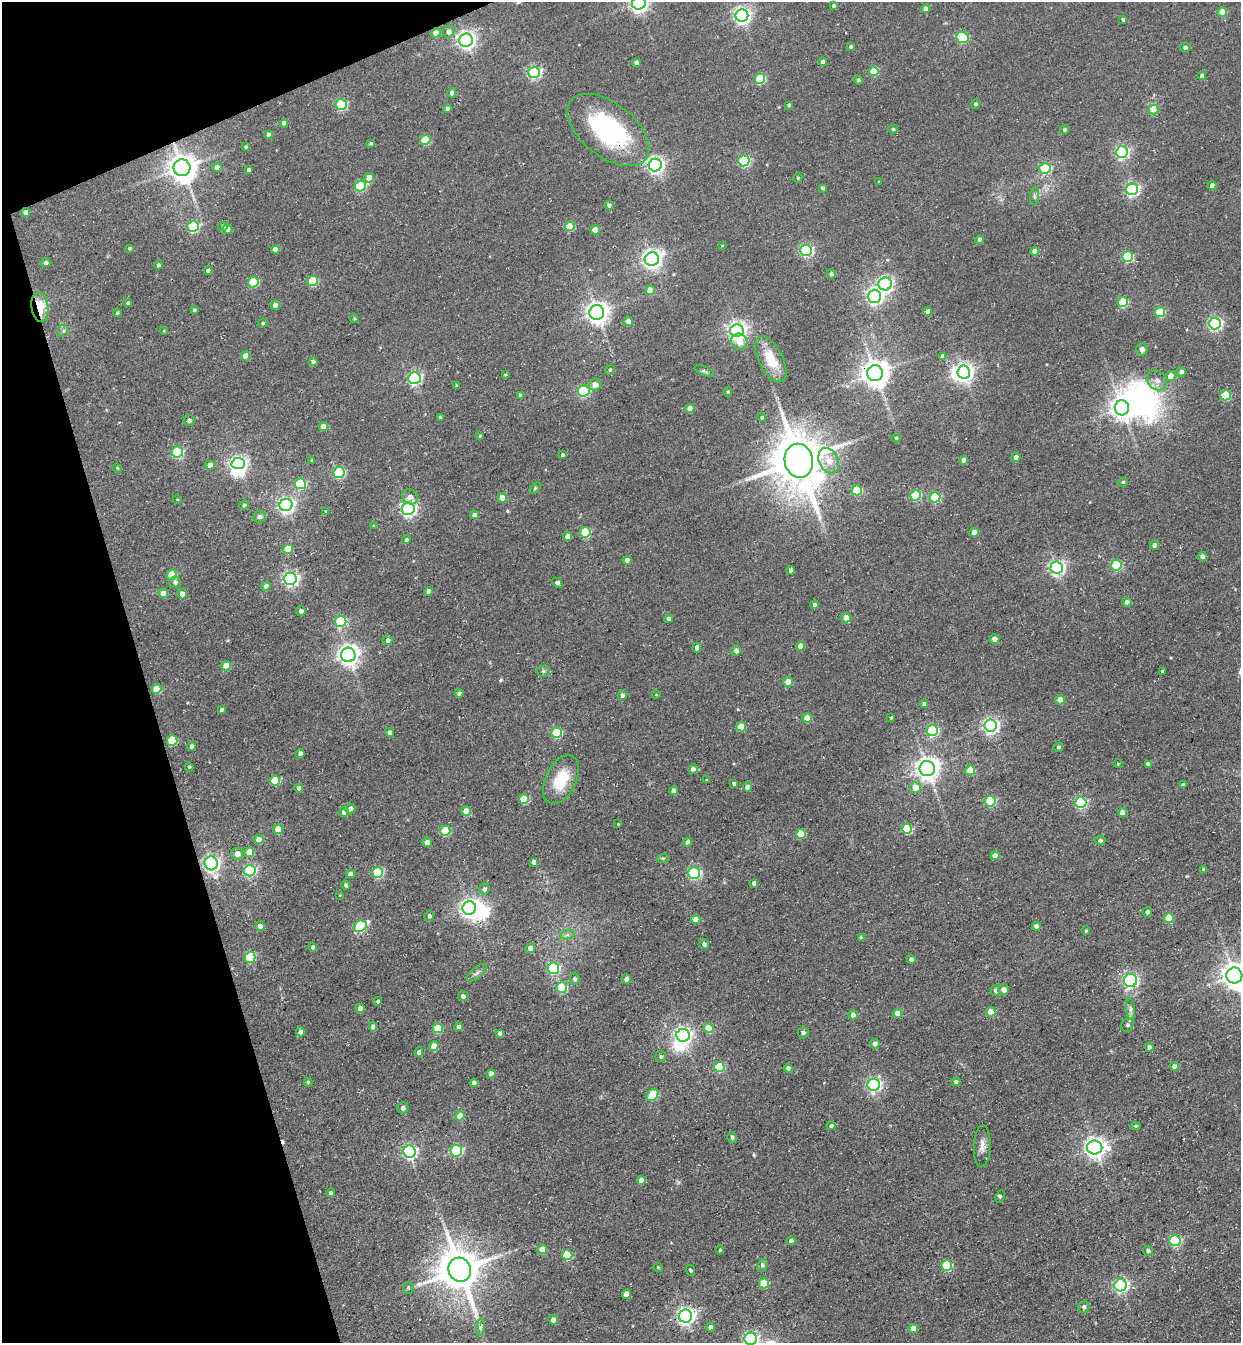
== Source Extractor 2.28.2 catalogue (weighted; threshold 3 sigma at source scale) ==
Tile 5 of 4 x 4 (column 1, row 2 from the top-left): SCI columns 312-1550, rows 2747-4087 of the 5451 x 5491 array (HDU 1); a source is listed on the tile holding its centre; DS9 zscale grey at full resolution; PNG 1243 x 1345 px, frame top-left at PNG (2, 2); each listed source drawn as its Kron ellipse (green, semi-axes under 4 px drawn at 4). Shown black and unused: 15% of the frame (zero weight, under 3 of 4 exposures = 7% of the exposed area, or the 3 px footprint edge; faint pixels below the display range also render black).
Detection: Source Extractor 2.28.2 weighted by HDU 2 'WHT'; one run over the whole footprint, this tile lists its part. Background 0.0858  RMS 0.014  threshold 0.0635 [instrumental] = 3 sigma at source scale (4.5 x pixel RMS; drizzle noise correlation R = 1.50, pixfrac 1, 0.05/0.05 arcsec/px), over >= 5 px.
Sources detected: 339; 6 inside a brighter object's white glare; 1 cosmic-ray / hot-pixel residue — neither listed nor drawn; the other 332 listed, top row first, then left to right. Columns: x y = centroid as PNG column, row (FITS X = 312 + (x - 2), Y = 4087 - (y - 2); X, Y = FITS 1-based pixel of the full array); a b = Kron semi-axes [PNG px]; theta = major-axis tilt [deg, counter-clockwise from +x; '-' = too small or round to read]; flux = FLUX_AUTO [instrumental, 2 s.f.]
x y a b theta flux
639 3 7 6 - 650
833 5 4 4 - 2.8
926 9 4 4 - 12
1222 12 5 4 - 30
742 16 6 6 - 550
1123 19 4 3 - 3.6
448 32 6 5 - 7.9
436 33 5 4 - 19
962 37 6 5 - 98
466 40 7 6 - 650
851 46 4 3 - 3.2
1185 48 5 5 - 3.2
823 61 4 4 - 5.7
636 63 4 4 - 8.6
874 71 5 4 - 45
534 72 6 5 - 250
1202 76 4 4 - 4.9
760 79 5 5 - 85
858 80 4 4 - 3
452 93 4 4 - 8.2
975 104 4 4 - 3.5
341 105 5 5 - 140
789 105 4 3 - 2.6
447 109 4 4 - 7
1153 110 5 5 - 34
284 123 4 4 - 8
893 129 5 4 - 2.3
608 130 47 26 -38 190
1064 130 5 4 - 2.7
268 135 4 4 - 8.1
425 140 5 5 - 56
371 143 4 3 - 2.7
246 147 3 3 - 2
1122 152 6 6 - 270
744 161 5 5 - 180
655 165 6 6 - 560
217 167 5 4 - 5.6
182 168 8 8 - 2100
1045 168 5 5 - 120
248 170 4 4 - 4
369 178 5 4 - 18
798 178 5 4 - 1.7
879 182 3 3 - 1.5
360 186 6 5 - 110
1212 186 4 4 - 8.5
822 188 3 3 - 3.1
1132 189 6 5 - 280
1034 196 9 4 83 3.2
609 205 4 4 - 4.2
26 212 4 4 - 8.2
570 226 5 5 - 47
193 227 6 5 - 140
223 227 5 4 - 4.2
227 230 5 4 - 7.2
595 230 5 4 - 25
979 240 4 4 - 6
722 246 4 2 - 0.88
129 248 4 4 - 2.7
275 249 4 4 - 11
806 250 6 5 - 220
1035 251 4 4 - 14
1128 257 5 5 - 120
652 259 7 6 - 780
46 263 5 4 - 4.2
158 265 4 4 - 4
208 271 4 4 - 6
831 274 5 4 - 3.7
312 281 5 5 - 71
253 282 5 5 - 71
885 284 6 6 - 390
650 290 5 4 - 18
874 296 7 6 - 460
1123 302 5 5 - 87
128 303 4 4 - 3.2
275 305 4 4 - 11
40 307 15 8 -83 41
194 310 4 3 - 2.3
927 311 4 4 - 8.2
1160 312 5 5 - 72
117 313 4 4 - 3.1
597 313 7 7 - 1100
354 319 4 3 - 1.6
628 321 5 4 - 8.6
263 323 5 4 - 2.2
1215 324 6 6 - 300
63 331 6 5 - 2.7
164 331 4 3 - 1.1
737 331 7 6 - 680
739 342 8 8 - 17
1142 349 6 5 - 6.2
245 356 4 4 - 19
943 356 4 4 - 7
771 359 25 12 -63 34
313 362 4 4 - 5.6
610 370 5 4 - 2.3
704 371 10 4 -23 3
964 372 6 6 - 680
1181 372 5 4 - 5.6
875 373 8 8 - 1900
505 375 3 3 - 1.5
1171 376 5 5 - 18
414 378 6 6 - 270
1157 380 11 9 -47 8.5
595 385 6 5 - 12
457 386 3 3 - 2.1
584 391 6 5 - 180
728 392 4 3 - 1.4
520 395 4 4 - 4
1225 395 5 5 - 63
690 408 4 4 - 16
1122 408 7 7 - 1200
440 417 3 3 - 3
762 417 4 3 - 2.9
189 421 5 5 - 4.3
323 427 4 4 - 19
480 436 4 4 - 1.8
896 438 4 4 - 2
177 452 6 5 - 140
562 455 4 4 - 3
1016 457 5 4 - 7.8
963 460 4 4 - 9.6
312 461 4 3 - 2.8
799 461 17 14 -79 7800
829 461 13 9 -64 18
238 464 7 5 -2 420
210 465 5 4 - 12
117 468 4 4 - 1.5
339 472 5 5 - 140
1123 482 5 4 - 2.5
300 484 5 5 - 110
535 488 6 4 46 2.1
857 490 5 5 - 69
915 495 5 5 - 87
410 497 8 7 - 8.6
935 497 5 5 - 99
502 498 5 4 - 21
177 499 4 3 - 1.1
244 505 5 4 - 2.8
286 505 6 6 - 500
408 509 6 6 - 440
326 511 4 3 - 1.9
474 515 4 4 - 8.9
259 517 6 5 - 5.8
374 526 4 3 - 1.4
585 532 5 5 - 82
974 532 4 4 - 11
567 536 4 4 - 13
406 540 4 4 - 2.8
1155 545 4 4 - 9.8
288 549 5 5 - 38
1202 557 4 4 - 6.9
627 560 4 4 - 10
1116 565 5 5 - 120
1057 568 6 6 - 420
791 570 4 4 - 4.9
172 575 5 5 - 46
290 579 6 6 - 410
175 582 6 5 - 4.3
557 583 6 4 -44 5.5
266 586 4 4 - 9.5
429 591 4 4 - 10
163 593 4 4 - 16
182 594 5 4 - 9.4
1127 602 4 4 - 6.6
814 605 4 4 - 4.2
301 611 5 5 - 3.7
846 618 4 4 - 24
668 619 4 4 - 4.8
341 622 6 5 - 120
995 639 5 5 - 11
388 640 5 4 - 6.3
801 646 4 4 - 18
697 648 5 4 - 5.9
736 651 5 5 - 7.5
348 655 7 7 - 970
226 666 5 4 - 25
543 671 6 5 - 2.8
1162 671 3 3 - 2.1
788 682 5 4 - 32
156 689 5 4 - 33
459 693 4 4 - 4.4
622 695 4 4 - 4.7
656 695 4 3 - 1
1060 700 4 4 - 20
924 704 4 4 - 4.5
221 710 4 3 - 3
807 718 5 4 - 29
890 718 4 3 - 1.9
991 725 6 6 - 460
741 727 5 4 - 32
932 731 5 5 - 170
390 732 4 4 - 4.7
557 733 5 5 - 87
172 741 5 5 - 70
192 746 4 4 - 4.9
1058 747 5 4 - 2.4
300 754 4 4 - 5.4
1118 764 4 4 - 1.4
1148 764 4 4 - 5.2
189 767 4 4 - 1.6
693 769 5 4 - 7.2
927 769 7 7 - 1200
970 770 5 5 - 43
561 779 26 15 64 52
275 780 5 5 - 47
706 780 3 3 - 1.3
734 784 4 3 - 3.2
1183 785 4 3 - 3.7
747 787 4 4 - 7.9
915 787 5 5 - 22
299 788 4 4 - 5
674 791 4 4 - 10
524 799 5 5 - 50
990 801 5 5 - 100
1081 803 5 5 - 180
350 809 5 5 - 8.5
466 811 5 4 - 28
344 812 5 4 - 9.8
1122 813 4 4 - 12
618 824 3 3 - 1
278 829 5 5 - 30
907 829 5 5 - 90
445 831 5 5 - 84
801 834 5 5 - 38
259 840 5 4 - 18
1100 841 5 4 - 3.2
427 842 5 5 - 11
688 842 4 4 - 11
249 852 5 5 - 25
237 854 6 6 - 11
995 856 4 4 - 14
663 858 6 4 16 1.8
534 862 4 4 - 11
211 863 7 6 - 520
1204 869 4 3 - 2.8
250 871 6 5 - 200
377 873 5 5 - 120
694 873 6 5 - 190
350 874 4 4 - 6.2
754 883 4 4 - 6
346 885 5 4 - 3.5
484 889 5 5 - 5.2
340 895 3 3 - 1
469 908 7 6 - 710
1147 912 5 4 - 4.9
429 916 5 5 - 4.2
1169 918 5 5 - 45
696 919 4 4 - 20
260 926 5 4 - 6.2
360 926 7 5 32 120
1036 926 4 4 - 6.4
1086 931 4 3 - 2.3
567 935 7 4 17 3.6
861 938 4 4 - 3.5
704 944 5 5 - 5
312 947 4 4 - 3.7
530 948 5 4 - 9.1
250 957 5 5 - 79
911 959 4 4 - 5.1
553 968 6 5 - 180
477 973 12 5 39 4.8
1234 975 8 8 - 1700
575 979 5 5 - 3.7
627 979 4 4 - 12
1131 980 6 6 - 310
562 987 5 5 - 98
995 990 5 4 - 4.7
1004 990 5 5 - 10
463 996 5 5 - 3.8
378 1001 4 4 - 2.2
360 1008 4 4 - 10
1130 1009 11 4 -85 4.6
991 1012 5 4 - 33
897 1013 5 4 - 13
853 1015 4 4 - 8.4
1127 1025 7 6 - 3.5
373 1027 4 4 - 7.3
459 1027 4 4 - 6.4
438 1028 5 5 - 45
709 1028 5 5 - 40
300 1032 4 4 - 8
803 1032 6 5 - 3.3
499 1033 4 4 - 3
683 1035 6 6 - 530
875 1044 5 4 - 7.9
434 1046 5 4 - 20
1149 1047 4 4 - 4.6
419 1052 5 4 - 5.7
661 1056 5 5 - 3.1
1174 1066 4 4 - 12
719 1067 5 5 - 74
788 1068 4 4 - 4.2
491 1074 4 4 - 13
308 1082 4 4 - 2.1
956 1082 4 4 - 5
474 1083 4 4 - 6.5
874 1085 6 6 - 300
652 1095 7 5 45 66
403 1108 5 5 - 4.5
460 1116 5 4 - 28
831 1126 4 4 - 3.1
1135 1126 5 4 - 1.8
732 1137 5 4 - 2.7
982 1146 21 8 87 11
1095 1148 8 7 - 960
456 1151 6 5 - 140
409 1152 6 6 - 310
641 1180 4 4 - 11
331 1193 4 3 - 3.4
1000 1197 6 3 63 2.3
791 1241 4 4 - 7
1175 1241 5 5 - 140
542 1249 5 4 - 20
720 1250 4 3 - 2.1
1148 1251 5 5 - 3.5
567 1255 5 5 - 63
762 1265 7 5 65 3.2
946 1265 5 5 - 80
658 1268 5 3 - 1.2
460 1270 12 11 - 5600
690 1270 5 4 - 2.5
764 1283 5 5 - 54
1121 1285 6 6 - 300
408 1288 5 5 - 2.1
626 1294 4 4 - 15
1084 1307 6 5 - 4.1
685 1316 6 6 - 580
553 1320 5 4 - 9.5
480 1327 9 4 81 3.3
710 1327 4 4 - 6.1
913 1329 4 4 - 18
751 1339 6 6 - 290
Overlapping masked pixels (flux is a lower limit): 5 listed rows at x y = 608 130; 182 168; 26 212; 40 307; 211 863
Isophote crosses this tile's border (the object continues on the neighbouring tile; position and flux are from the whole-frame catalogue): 3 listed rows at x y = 639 3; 1234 975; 751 1339